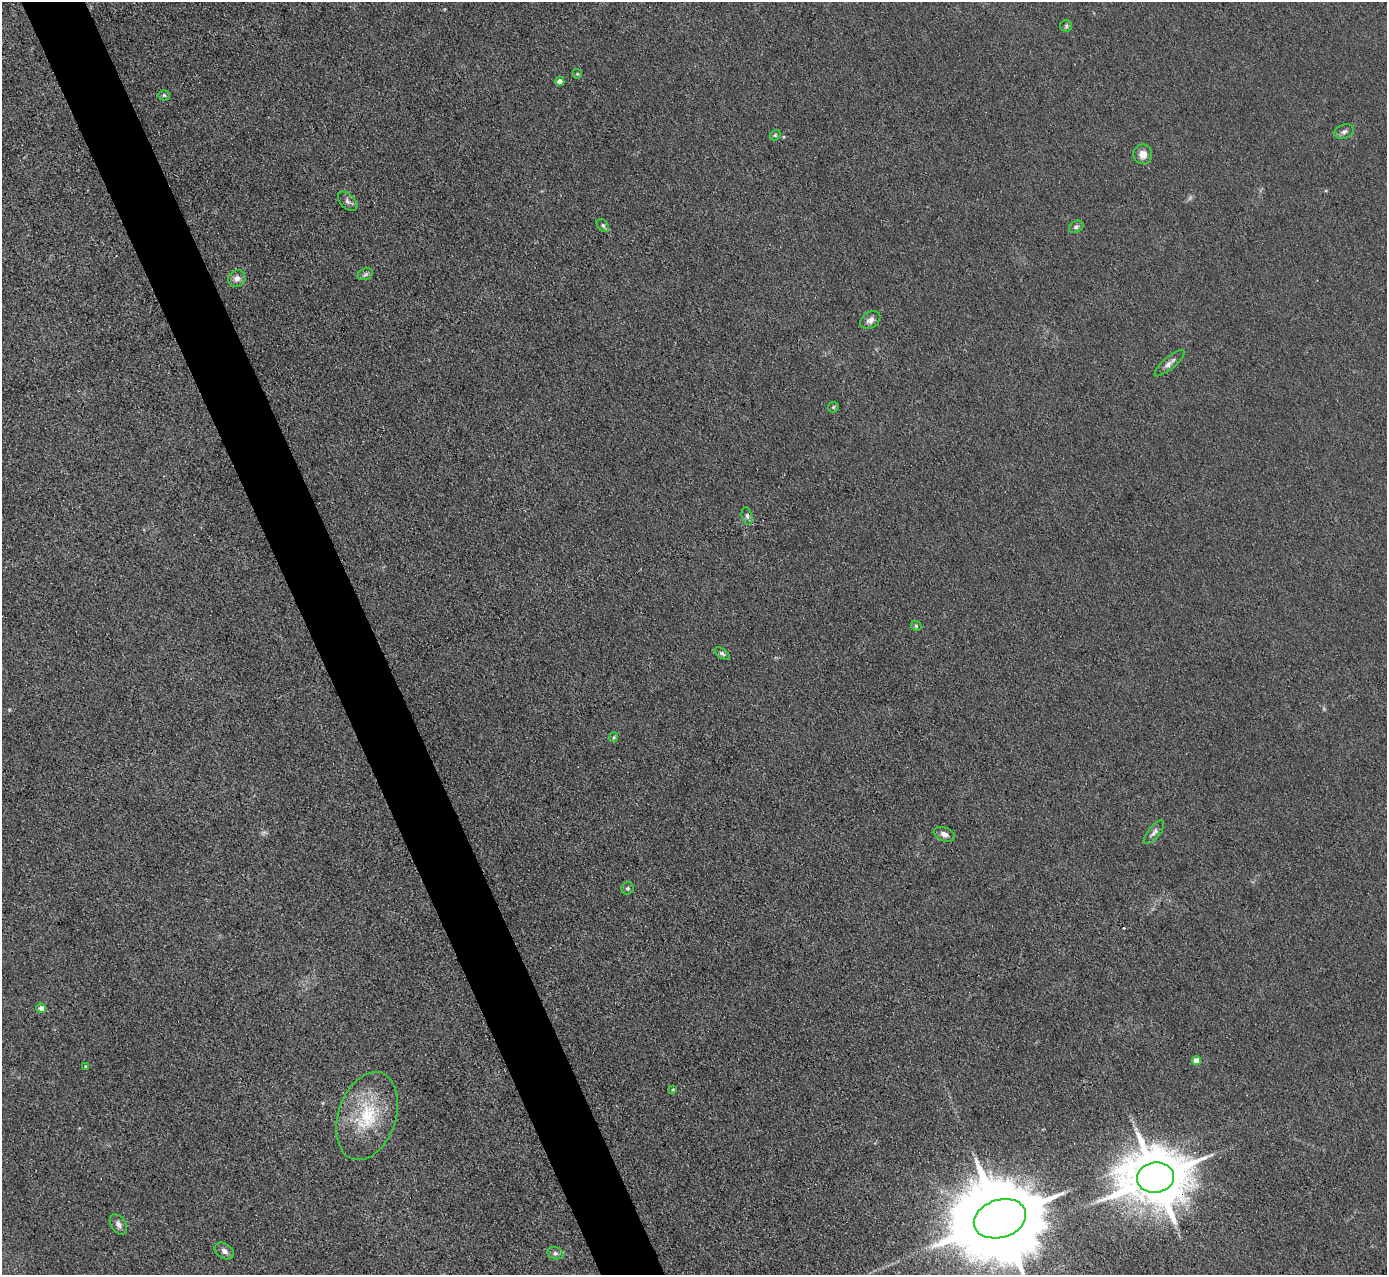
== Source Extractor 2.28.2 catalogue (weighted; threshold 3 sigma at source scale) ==
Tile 11 of 4 x 4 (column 3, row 3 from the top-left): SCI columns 2771-4155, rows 1425-2697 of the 5540 x 5526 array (HDU 1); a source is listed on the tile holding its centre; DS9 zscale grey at full resolution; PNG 1389 x 1277 px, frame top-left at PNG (2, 2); each listed source drawn as its Kron ellipse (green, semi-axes under 4 px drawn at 4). Shown black and unused: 5% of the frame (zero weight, under 3 of 4 exposures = <1% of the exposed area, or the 3 px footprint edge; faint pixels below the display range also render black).
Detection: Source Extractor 2.28.2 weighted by HDU 2 'WHT'; one run over the whole footprint, this tile lists its part. Background 0.0438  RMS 0.0059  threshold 0.0267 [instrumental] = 3 sigma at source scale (4.5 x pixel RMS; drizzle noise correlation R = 1.50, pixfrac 1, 0.05/0.05 arcsec/px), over >= 5 px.
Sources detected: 35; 2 too faint to see at this stretch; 1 cosmic-ray / hot-pixel residue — neither listed nor drawn; the other 32 listed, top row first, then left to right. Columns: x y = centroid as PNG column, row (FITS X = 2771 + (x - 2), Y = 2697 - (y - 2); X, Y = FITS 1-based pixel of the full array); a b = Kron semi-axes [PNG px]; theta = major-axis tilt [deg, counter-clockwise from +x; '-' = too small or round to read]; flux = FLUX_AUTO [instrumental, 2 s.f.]
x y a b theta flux
1066 26 6 6 - 1.1
577 74 5 4 - 0.67
560 81 4 4 - 4.5
164 95 5 5 - 0.95
1344 132 10 7 20 2.2
775 135 6 4 43 0.83
1143 154 10 9 - 5.2
348 201 12 7 -45 2.2
603 225 7 5 -50 1.3
1076 227 7 5 29 1.5
365 274 8 5 22 1.5
237 278 9 8 - 3.4
870 320 11 8 34 3
1169 363 19 6 41 3
833 407 6 5 - 0.76
747 516 9 5 -76 1.5
916 626 5 4 - 0.86
722 654 9 4 -35 1.2
614 737 5 4 - 0.84
1154 832 14 6 51 2.4
944 834 11 6 -21 2.8
628 888 6 5 - 1.3
41 1008 5 5 - 3.9
1196 1060 4 4 - 7.2
85 1066 4 3 - 0.54
673 1089 4 3 - 0.61
367 1116 45 28 72 38
1155 1178 18 15 7 4600
1000 1219 27 19 17 12000
118 1224 11 7 -57 2.9
224 1251 10 7 -34 2.9
555 1253 8 6 -15 1.7
Overlapping masked pixels (flux is a lower limit): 1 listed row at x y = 1155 1178
Isophote crosses this tile's border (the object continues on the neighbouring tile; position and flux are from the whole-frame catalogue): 1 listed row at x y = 1000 1219